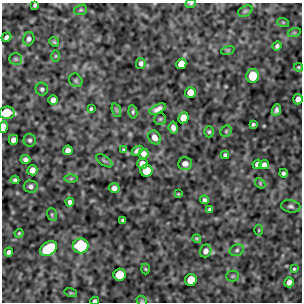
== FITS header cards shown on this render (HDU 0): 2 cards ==
NAXIS1  =                  300
NAXIS2  =                  300

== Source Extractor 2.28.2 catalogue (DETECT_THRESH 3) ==
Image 300 x 300 px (HDU 0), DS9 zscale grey, 1 PNG px = 1 image px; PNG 304 x 304 px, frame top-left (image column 1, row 300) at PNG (2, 3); each listed source drawn as its Kron ellipse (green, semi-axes under 4 px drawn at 4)
Background -0.00499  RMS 0.37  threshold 1.11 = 3 sigma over >= 5 px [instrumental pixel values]
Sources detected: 81; all 81 listed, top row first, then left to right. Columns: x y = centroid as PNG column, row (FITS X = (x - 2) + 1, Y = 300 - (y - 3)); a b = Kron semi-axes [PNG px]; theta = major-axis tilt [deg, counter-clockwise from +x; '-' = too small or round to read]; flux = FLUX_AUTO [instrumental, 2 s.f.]
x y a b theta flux
191 4 5 4 - 32
35 5 4 3 - 45
81 10 6 5 - 41
245 11 8 5 25 45
283 22 6 3 -18 25
294 33 6 4 18 34
6 37 5 4 - 64
29 39 6 5 - 78
54 42 5 4 - 32
277 46 5 4 - 62
228 50 7 4 18 33
55 56 6 4 89 27
16 59 6 5 - 47
141 63 5 4 - 68
181 64 5 5 - 320
298 67 4 3 - 30
253 76 7 6 - 480
76 80 7 6 - 47
42 89 6 6 - 58
190 92 5 5 - 290
298 99 5 4 - 160
53 100 5 5 - 140
91 109 3 3 - 36
158 109 9 4 27 120
116 110 7 4 -71 40
276 110 6 4 68 75
133 112 6 4 -83 41
7 113 8 6 6 860
183 118 5 5 - 260
160 119 6 6 - 40
253 124 3 3 - 42
3 127 6 4 85 260
173 128 6 4 -82 98
226 131 6 5 - 38
209 132 5 4 - 39
155 137 7 6 - 160
13 140 5 4 - 150
30 140 6 6 - 55
68 150 5 4 - 160
124 150 3 3 - 36
137 151 6 4 39 86
144 154 5 5 - 140
225 155 4 4 - 49
25 159 5 4 - 81
104 161 9 4 -35 49
143 164 5 5 - 270
185 164 7 6 - 120
257 164 5 4 - 100
264 165 5 4 - 140
32 170 5 5 - 180
146 171 6 6 - 590
283 173 4 4 - 62
71 179 6 4 0 36
15 180 4 4 - 51
260 183 6 4 -48 33
31 187 7 6 - 73
114 188 5 5 - 98
178 194 3 3 - 22
204 200 4 4 - 63
70 202 4 4 - 81
291 206 10 6 -8 70
210 209 4 3 - 44
52 214 6 5 - 37
123 220 4 4 - 56
259 230 5 3 - 25
19 233 4 4 - 28
197 238 4 4 - 32
81 246 8 7 - 1700
48 249 9 6 34 1500
237 250 7 5 16 58
206 251 6 5 - 120
9 252 4 4 - 75
145 269 5 3 - 23
294 269 3 3 - 29
120 275 6 6 - 680
233 276 6 5 - 41
191 280 6 5 - 610
289 282 5 4 - 130
71 293 6 4 -17 27
95 301 4 3 - 67
142 301 6 4 -41 31
At the frame edge (FLAGS 8, measured only in part): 6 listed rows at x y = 191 4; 35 5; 7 113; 3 127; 95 301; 142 301